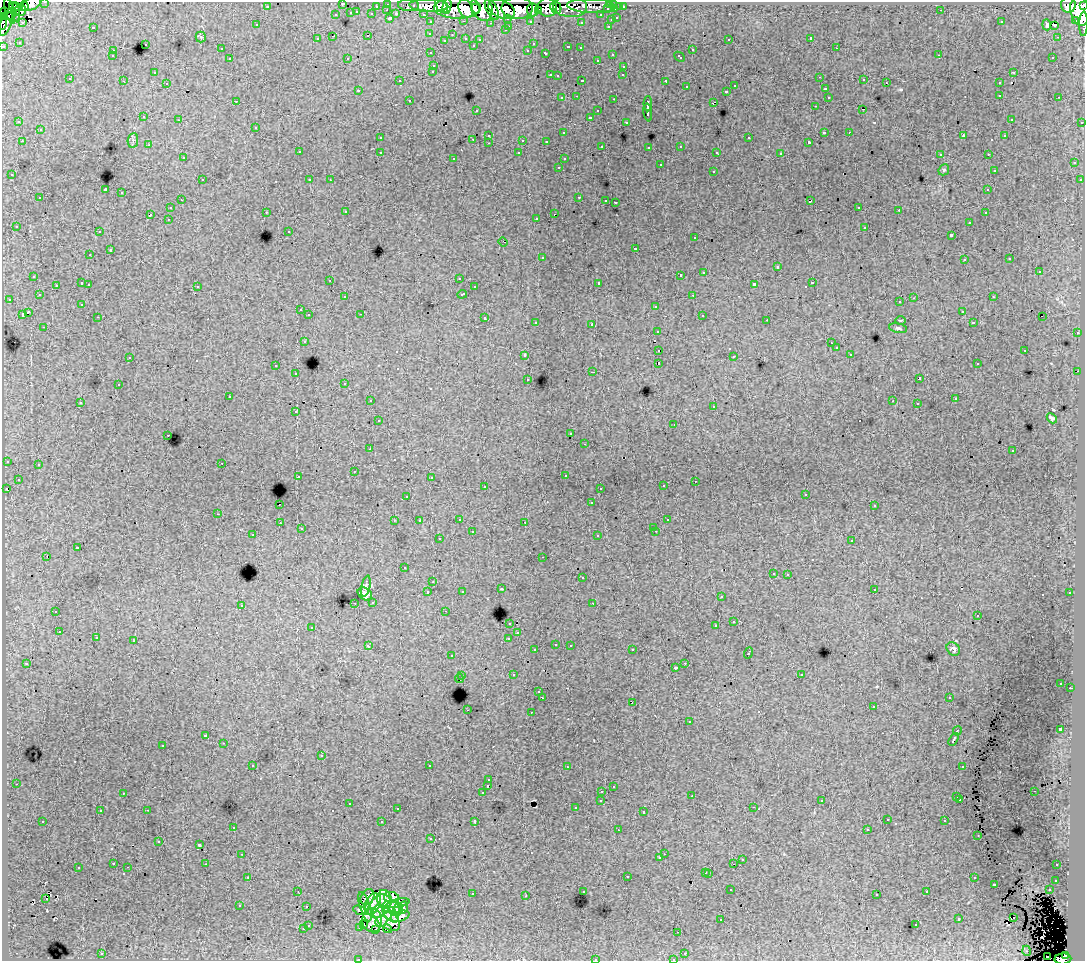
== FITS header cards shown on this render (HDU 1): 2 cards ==
NAXIS1  =                 1083
NAXIS2  =                  959

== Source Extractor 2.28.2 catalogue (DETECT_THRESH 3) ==
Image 1083 x 959 px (HDU 1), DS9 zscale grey, 1 PNG px = 1 image px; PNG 1087 x 963 px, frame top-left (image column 1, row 959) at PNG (2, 2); each listed source drawn as its Kron ellipse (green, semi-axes under 4 px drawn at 4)
Background 225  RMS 1.6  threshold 4.87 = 3 sigma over >= 5 px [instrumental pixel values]
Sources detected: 530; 5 with non-positive FLUX_AUTO (blend fragments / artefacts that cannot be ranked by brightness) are neither listed nor drawn; of the other 525, the 500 brightest by FLUX_AUTO listed and drawn (25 fainter detections omitted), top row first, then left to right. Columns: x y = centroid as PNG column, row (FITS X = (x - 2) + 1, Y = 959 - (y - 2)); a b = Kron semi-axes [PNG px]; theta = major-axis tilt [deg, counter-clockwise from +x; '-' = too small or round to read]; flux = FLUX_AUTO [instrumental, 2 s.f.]
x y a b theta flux
45 2 3 2 - 5000
342 3 3 3 - 920
31 4 10 6 25 61000
388 4 3 3 - 7600
609 4 3 3 - 4900
614 4 3 3 - 6700
409 5 10 6 -3 19000
429 5 19 6 -2 240000
441 5 8 5 -58 91000
1068 5 7 7 - 140000
16 6 7 4 -12 31000
24 6 5 4 - 21000
267 6 3 3 - 2200
376 6 3 2 - 1400
447 6 8 4 81 68000
570 6 17 10 -4 79000
591 6 24 7 -2 25000
1084 6 3 2 - 72000
547 7 9 9 - 200000
620 7 3 3 - 1800
623 7 3 3 - 2700
458 8 23 11 0 340000
482 8 14 10 -67 260000
517 8 16 11 -1 240000
556 8 6 5 - 39000
466 9 10 7 -65 190000
475 9 5 4 - 98000
492 9 11 5 -63 140000
501 9 14 8 -22 400000
607 9 3 3 - 2500
615 9 3 3 - 10000
21 10 6 5 - 65000
387 10 3 2 - 460
533 10 7 5 -85 150000
941 10 2 2 - 99
4 11 2 2 - 2600
10 11 13 3 -75 51000
538 11 4 3 - 74000
1080 11 14 10 -79 410000
16 12 9 4 -85 40000
357 12 3 2 - 550
351 13 3 3 - 1300
372 14 3 3 - 1500
396 14 4 3 - 1300
423 14 3 2 - 2900
336 15 3 3 - 600
601 15 3 3 - 2400
8 16 7 3 2 82000
390 18 3 3 - 1700
508 18 3 3 - 1700
617 18 3 3 - 990
611 20 3 3 - 700
1076 20 4 3 - 10000
464 21 3 2 - 550
530 21 3 3 - 1800
2 22 7 2 -89 57000
6 22 14 5 71 220000
431 22 3 3 - 2800
581 22 3 3 - 170
1001 22 3 2 - 110
23 23 4 2 - 130
491 23 3 2 - 170
1084 24 12 3 88 41000
257 25 3 3 - 210
1047 25 5 4 - 510
1054 25 4 2 - 95
509 26 3 2 - 440
608 26 3 2 - 590
93 27 3 2 - 1100
505 30 3 2 - 350
430 33 3 3 - 220
368 35 3 2 - 180
452 35 3 2 - 250
333 36 3 2 - 1400
201 37 5 5 - 180
1057 37 2 2 - 140
466 38 3 3 - 710
811 38 3 3 - 18000
317 39 3 3 - 230
729 39 3 2 - 120
444 40 3 2 - 98
480 40 3 3 - 270
19 42 3 2 - 120
145 44 3 3 - 650
533 44 3 2 - 220
473 45 3 3 - 270
3 46 3 3 - 8000
568 47 3 3 - 600
580 48 3 3 - 290
836 48 3 2 - 290
221 49 3 2 - 190
528 50 3 3 - 230
692 50 3 3 - 590
113 51 3 3 - 480
431 53 3 2 - 330
546 53 4 3 - 770
612 54 3 2 - 430
939 55 2 2 - 100
112 56 3 3 - 220
679 57 6 3 -44 640
1053 57 3 2 - 290
347 58 2 2 - 94
230 59 3 3 - 460
597 60 3 2 - 280
434 65 3 3 - 610
624 66 3 3 - 500
433 71 3 3 - 500
154 72 3 2 - 190
1013 72 3 2 - 570
550 75 3 2 - 620
623 75 3 2 - 180
557 76 3 2 - 140
820 77 2 2 - 180
70 79 3 3 - 300
864 80 3 2 - 310
123 81 3 2 - 110
400 81 3 2 - 210
582 81 3 2 - 890
666 81 3 3 - 1900
167 83 3 2 - 340
886 83 2 2 - 180
999 83 3 3 - 440
735 86 3 3 - 390
686 87 3 3 - 440
825 89 3 3 - 520
358 90 3 3 - 200
726 91 3 3 - 620
1000 95 3 3 - 470
577 96 3 2 - 440
828 97 3 3 - 350
1059 97 3 2 - 320
562 98 3 3 - 450
614 99 3 2 - 660
409 100 3 2 - 300
236 101 3 2 - 100
713 102 4 2 - 910
648 104 7 3 -90 3800
815 106 3 2 - 210
863 109 3 2 - 530
476 110 3 3 - 310
598 111 3 3 - 350
648 112 9 3 -82 3800
144 117 3 3 - 450
590 117 3 3 - 1800
1011 119 3 3 - 210
179 120 3 2 - 320
19 122 3 3 - 210
626 122 3 3 - 240
1082 122 3 2 - 1300
256 127 3 3 - 550
40 130 3 3 - 680
824 132 3 3 - 1400
849 132 3 2 - 290
563 133 3 3 - 310
489 135 3 3 - 310
963 136 4 2 - 930
1005 136 3 3 - 210
380 138 3 3 - 340
749 138 3 3 - 1000
473 139 3 2 - 430
133 140 7 5 81 260
523 140 3 3 - 1300
22 141 3 2 - 440
546 141 3 3 - 250
809 142 3 3 - 150
489 143 3 2 - 370
149 145 3 3 - 220
602 146 3 2 - 160
681 146 3 3 - 490
649 147 3 3 - 430
299 152 3 3 - 520
380 152 3 3 - 510
717 152 3 3 - 190
519 153 3 3 - 330
781 154 4 3 - 2400
940 154 3 2 - 220
988 154 3 2 - 320
183 158 3 3 - 270
454 158 3 3 - 280
564 159 3 3 - 220
1074 163 3 3 - 500
660 165 3 3 - 880
559 167 3 2 - 400
944 170 6 5 - 180
994 170 3 3 - 180
713 171 3 3 - 590
12 175 3 3 - 360
202 180 3 2 - 370
310 180 3 3 - 400
330 180 3 2 - 130
1080 180 3 3 - 370
105 190 4 3 - 11000
988 190 3 3 - 370
122 193 3 3 - 740
579 197 3 2 - 740
40 198 3 3 - 670
181 200 3 2 - 310
606 200 3 2 - 190
810 201 4 3 - 980
615 202 3 2 - 610
859 207 3 2 - 320
170 208 3 3 - 340
899 210 3 2 - 240
266 212 3 2 - 440
346 212 3 3 - 330
985 213 3 2 - 250
554 214 3 2 - 290
150 215 4 2 - 740
536 218 3 2 - 200
168 219 3 2 - 410
970 222 3 3 - 290
16 226 3 3 - 260
865 227 3 3 - 760
289 231 3 3 - 200
99 232 3 2 - 350
951 235 3 3 - 2000
695 238 3 3 - 410
503 242 4 2 - 110
635 248 3 3 - 1200
110 250 3 3 - 1200
90 255 3 2 - 210
542 257 3 3 - 610
1010 259 3 3 - 240
964 260 3 2 - 270
777 267 3 3 - 1300
1039 271 3 3 - 1100
704 272 3 3 - 680
680 275 3 2 - 6900
34 276 3 3 - 480
459 278 3 3 - 250
330 280 3 2 - 140
82 283 3 3 - 1200
599 283 3 3 - 2900
812 283 3 3 - 910
89 284 3 2 - 560
754 284 4 3 - 3100
56 285 3 3 - 260
197 286 3 3 - 620
474 287 3 3 - 520
462 294 5 3 - 890
39 295 3 3 - 300
693 295 3 2 - 390
345 297 3 3 - 270
993 297 3 2 - 410
914 298 3 2 - 800
9 299 3 2 - 410
900 302 3 3 - 280
82 304 3 3 - 240
656 306 3 3 - 620
300 310 3 3 - 340
962 311 3 3 - 340
28 312 4 3 - 2400
22 314 3 3 - 1200
361 314 3 2 - 98
309 315 3 3 - 500
702 315 3 2 - 450
98 317 3 2 - 430
1042 317 2 2 - 140
485 318 3 3 - 840
767 320 3 2 - 250
901 320 5 3 - 110
536 322 3 3 - 420
973 323 3 3 - 200
592 324 3 3 - 870
44 327 3 2 - 330
898 328 9 4 -11 250
658 331 3 3 - 420
1077 333 3 3 - 440
304 341 3 3 - 480
831 343 3 2 - 150
836 348 3 3 - 290
658 350 3 2 - 620
1025 350 3 2 - 650
850 354 3 2 - 260
525 355 3 3 - 730
734 356 3 2 - 150
130 357 3 2 - 97
658 363 3 3 - 2000
977 364 3 2 - 220
276 366 3 3 - 690
1078 371 2 2 - 290
593 372 3 2 - 840
296 374 3 2 - 470
528 379 3 3 - 390
919 379 4 3 - 2700
345 383 3 3 - 300
118 385 3 2 - 360
229 397 3 2 - 130
955 399 3 3 - 240
370 401 3 2 - 370
893 401 3 2 - 90
80 402 3 3 - 380
917 404 3 2 - 140
714 406 3 3 - 340
296 411 3 3 - 290
1052 418 6 4 -47 240
378 420 3 3 - 350
674 424 2 2 - 130
571 434 3 3 - 340
168 435 3 2 - 250
585 444 3 2 - 310
370 449 3 3 - 270
1012 451 3 3 - 320
7 461 3 3 - 350
222 463 2 2 - 260
38 465 3 3 - 300
354 471 3 2 - 220
565 475 3 3 - 430
298 476 2 2 - 250
431 478 3 2 - 130
18 479 3 3 - 260
695 481 3 2 - 290
485 486 3 2 - 470
663 486 3 3 - 420
600 488 3 2 - 230
6 489 3 2 - 120
806 494 3 2 - 140
407 496 3 3 - 190
591 503 3 3 - 270
279 504 2 2 - 180
874 506 3 3 - 270
218 514 3 2 - 430
459 519 3 2 - 660
667 520 3 3 - 350
394 521 3 2 - 120
419 521 3 3 - 210
525 522 3 2 - 270
280 523 3 2 - 410
654 527 3 3 - 230
301 529 3 2 - 160
656 531 3 2 - 480
472 532 3 3 - 1000
253 535 3 2 - 290
598 536 3 3 - 470
439 539 3 3 - 500
852 540 3 3 - 500
77 548 3 3 - 1300
47 556 3 2 - 1100
543 557 3 2 - 190
405 568 3 3 - 210
773 573 3 3 - 350
788 574 3 2 - 430
582 578 3 3 - 510
433 582 3 2 - 370
366 586 11 4 78 220
501 589 3 3 - 360
874 589 3 3 - 400
462 591 3 3 - 240
428 592 3 3 - 680
1070 593 3 3 - 390
365 594 8 5 -35 550
721 597 3 3 - 410
373 602 3 3 - 510
355 603 3 2 - 390
593 603 3 2 - 190
241 605 3 3 - 550
56 611 3 3 - 600
445 611 3 2 - 270
978 615 3 3 - 380
734 621 3 3 - 1600
510 623 3 3 - 480
716 626 3 3 - 1400
312 627 3 3 - 530
59 632 3 2 - 320
518 633 3 2 - 210
96 638 3 2 - 460
509 638 4 3 - 1000
134 641 3 3 - 840
556 644 3 3 - 400
570 645 3 2 - 380
368 646 4 3 - 640
953 649 7 6 - 320
535 650 3 3 - 380
632 650 3 2 - 310
748 653 5 3 - 1100
452 656 3 2 - 250
27 663 3 3 - 210
685 663 3 2 - 300
675 668 3 3 - 400
801 674 3 3 - 430
513 675 3 3 - 490
462 676 3 3 - 440
459 679 4 3 - 680
1061 683 3 3 - 200
1070 688 2 2 - 430
539 692 3 3 - 370
949 697 3 2 - 180
542 698 4 3 - 1400
632 702 3 2 - 160
873 707 3 2 - 320
467 710 2 2 - 470
531 712 3 2 - 580
689 722 3 3 - 600
1060 729 4 3 - 3800
957 731 5 3 - 1600
206 736 3 3 - 530
954 739 7 3 59 1800
224 743 3 2 - 460
163 745 3 3 - 630
321 756 3 3 - 870
253 765 3 2 - 360
429 766 3 3 - 4400
963 766 3 3 - 1100
567 767 3 2 - 330
489 780 3 3 - 230
16 784 3 2 - 340
488 786 3 3 - 1200
613 787 3 3 - 290
602 791 3 2 - 450
1034 791 3 2 - 190
123 793 3 2 - 110
482 793 3 3 - 390
692 796 3 2 - 180
957 797 3 3 - 200
601 800 3 3 - 460
960 800 3 3 - 320
822 801 3 3 - 190
349 803 3 2 - 590
754 807 3 2 - 240
575 808 3 3 - 350
397 809 3 2 - 220
147 810 3 2 - 810
100 811 3 3 - 330
643 812 3 3 - 380
887 820 3 2 - 160
43 821 3 3 - 360
475 821 3 3 - 1700
945 821 3 3 - 560
382 822 3 3 - 1500
233 827 3 3 - 440
867 829 3 2 - 270
618 830 2 2 - 120
978 835 2 2 - 94
431 839 3 3 - 310
159 841 3 3 - 320
200 845 4 3 - 7000
242 854 3 2 - 300
664 854 2 2 - 320
660 858 3 3 - 320
742 860 3 3 - 570
113 863 3 2 - 170
206 864 2 2 - 290
734 864 2 2 - 610
1057 865 3 2 - 250
128 867 3 2 - 300
78 868 3 3 - 660
706 872 3 3 - 680
709 873 3 3 - 800
627 876 3 3 - 980
248 877 3 2 - 330
974 878 3 3 - 450
1056 880 3 3 - 400
994 884 3 3 - 1300
731 890 3 2 - 290
1049 890 3 2 - 450
298 891 3 2 - 120
583 891 3 3 - 360
927 892 3 3 - 320
472 894 3 3 - 770
877 894 3 3 - 290
526 896 3 2 - 200
367 897 8 6 62 380
392 897 8 5 -10 260
46 899 3 2 - 500
384 899 9 7 -82 1100
398 903 11 4 13 330
373 904 11 7 62 1400
240 905 3 3 - 240
379 906 13 9 48 1800
306 907 3 2 - 340
365 907 15 5 -73 760
391 907 9 6 -17 570
403 908 6 3 79 310
398 909 6 4 74 880
360 910 8 4 -20 260
391 914 10 6 -46 1100
400 916 10 5 17 600
1013 917 2 2 - 370
386 918 16 9 -41 780
721 919 3 2 - 140
959 919 3 3 - 710
372 920 12 10 -85 230
381 921 6 5 - 480
308 925 3 3 - 620
364 925 3 2 - 270
916 925 3 3 - 470
360 927 3 3 - 350
303 929 3 3 - 630
376 929 3 2 - 120
387 929 4 2 - 180
678 932 2 2 - 99
1027 951 5 3 - 110
685 953 3 2 - 270
102 954 3 2 - 640
1065 955 4 3 - 36000
1047 956 2 2 - 630
595 959 3 3 - 640
673 959 3 2 - 300
1063 959 8 5 2 140000
358 960 3 2 - 130
At the frame edge (FLAGS 8, measured only in part): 11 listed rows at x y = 45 2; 342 3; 31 4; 1084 6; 2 22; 1084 24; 3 46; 595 959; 673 959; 1063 959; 358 960
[25 fainter detections neither listed nor drawn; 5 non-positive-flux detections neither listed nor drawn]